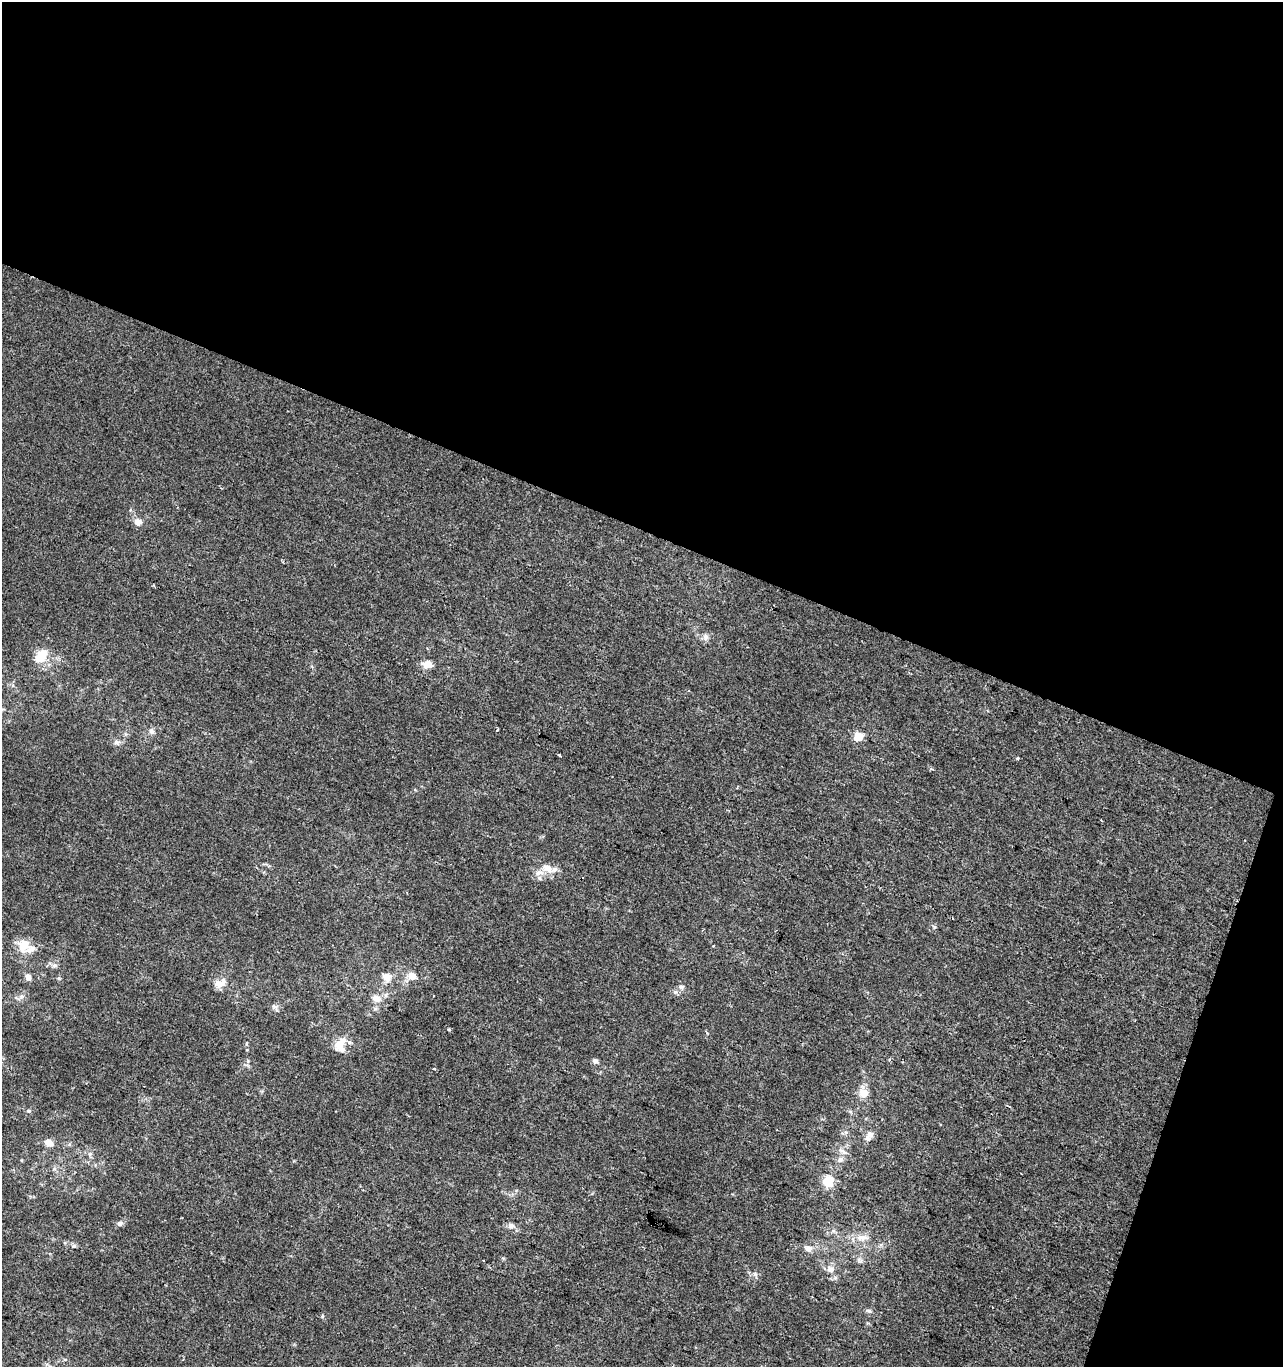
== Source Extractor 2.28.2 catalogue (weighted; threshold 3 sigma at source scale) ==
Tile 2 of 2 x 2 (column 2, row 1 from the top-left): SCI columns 1390-2670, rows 1366-2730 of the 2795 x 2730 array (HDU 1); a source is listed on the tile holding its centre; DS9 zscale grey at full resolution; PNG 1285 x 1369 px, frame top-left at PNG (2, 2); no overlay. Shown black and unused: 42% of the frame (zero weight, under 2 of 3 exposures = <1% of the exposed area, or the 3 px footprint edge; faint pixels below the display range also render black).
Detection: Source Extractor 2.28.2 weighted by HDU 2 'WHT'; one run over the whole footprint, this tile lists its part. Background 3.84e-04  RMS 0.0042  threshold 0.0188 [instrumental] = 3 sigma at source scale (4.5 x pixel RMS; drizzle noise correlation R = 1.50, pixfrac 1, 0.0396/0.0396 arcsec/px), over >= 5 px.
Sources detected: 45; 1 inside a brighter object's white glare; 3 cosmic-ray / hot-pixel residue — not listed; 2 inside a brighter listed object's ellipse — not listed separately; the other 39 listed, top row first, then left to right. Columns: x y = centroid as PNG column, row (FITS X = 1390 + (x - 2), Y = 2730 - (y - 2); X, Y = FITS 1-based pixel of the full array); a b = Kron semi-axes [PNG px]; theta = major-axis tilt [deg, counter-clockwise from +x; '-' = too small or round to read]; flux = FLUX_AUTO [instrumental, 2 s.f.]
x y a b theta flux
138 522 8 7 - 3
705 637 10 7 83 1.6
43 653 19 14 68 7.1
427 664 8 6 -3 5.3
152 731 8 6 -69 1.5
858 736 5 5 - 13
117 742 10 6 -5 1.4
931 769 5 4 - 0.55
547 868 15 10 -36 4.8
934 927 6 3 -20 0.48
23 945 17 13 73 7.2
54 965 8 7 - 1.3
412 976 8 7 - 3.8
28 977 9 7 -80 1.9
387 977 11 10 - 3.8
220 983 15 9 14 4.4
681 987 8 5 -14 0.99
376 999 11 9 -20 3.2
274 1007 6 6 - 0.97
449 1030 4 3 - 0.52
339 1045 16 11 -77 6.9
595 1061 7 6 - 1.2
434 1069 4 3 - 0.56
864 1093 13 13 - 4.2
29 1111 7 5 0 0.75
869 1135 15 8 53 2.8
49 1143 9 7 -17 3.6
843 1151 15 5 -35 1.9
90 1154 5 5 - 0.79
840 1159 9 7 17 1.7
828 1182 10 9 - 9
120 1223 8 6 19 1.5
652 1224 3 3 - 1.7
511 1225 8 8 - 1.9
862 1238 17 8 3 3.8
74 1246 6 6 - 0.8
808 1249 11 8 -2 2.4
830 1269 11 9 -25 2.6
869 1311 8 4 -1 0.84
Overlapping masked pixels (flux is a lower limit): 1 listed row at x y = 652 1224
Unlisted compact peaks at least as high as the median listed source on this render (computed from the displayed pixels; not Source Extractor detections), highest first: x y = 1017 758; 755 1274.